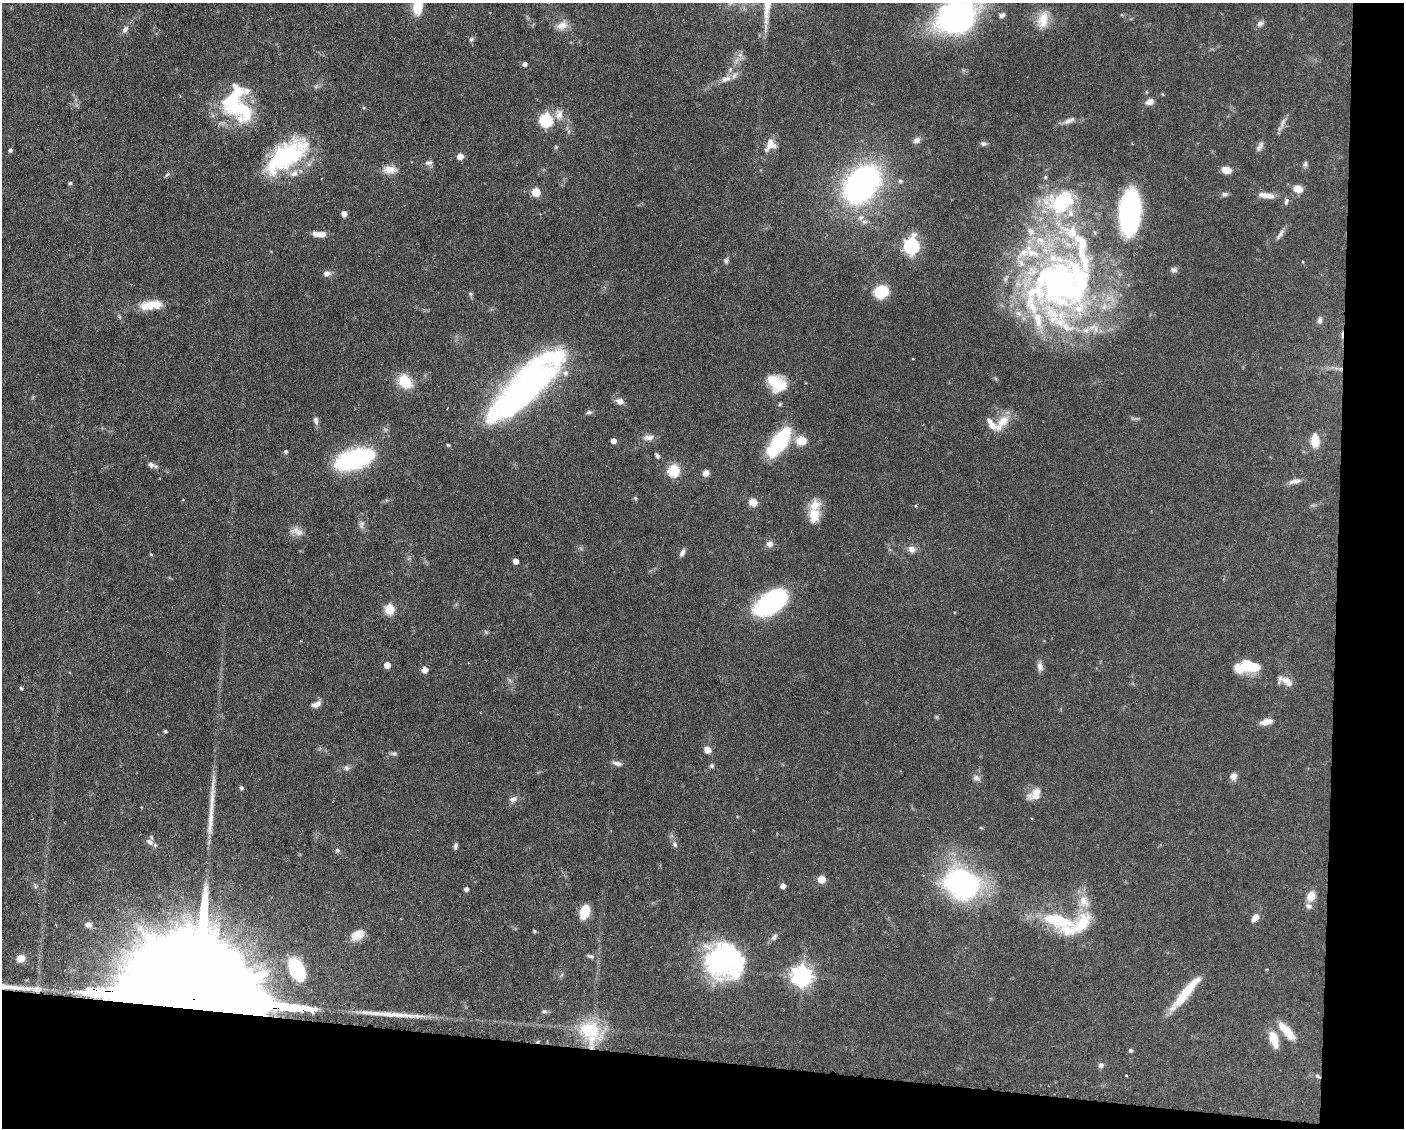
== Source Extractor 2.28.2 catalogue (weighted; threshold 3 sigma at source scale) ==
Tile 12 of 3 x 4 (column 3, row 4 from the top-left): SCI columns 2914-4315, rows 1-1126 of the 4529 x 4503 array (HDU 1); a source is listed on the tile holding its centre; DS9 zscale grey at full resolution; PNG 1406 x 1130 px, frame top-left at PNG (2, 3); no overlay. Shown black and unused: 11% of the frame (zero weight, under 3 of 6 exposures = <1% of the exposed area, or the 3 px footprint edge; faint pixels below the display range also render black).
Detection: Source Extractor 2.28.2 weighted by HDU 2 'WHT'; one run over the whole footprint, this tile lists its part. Background 0.0625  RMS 0.0034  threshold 0.0138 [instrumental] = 3 sigma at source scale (4.09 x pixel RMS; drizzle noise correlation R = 1.36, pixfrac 0.8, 0.05/0.05 arcsec/px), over >= 5 px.
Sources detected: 172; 2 too faint to see at this stretch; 5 inside a brighter object's white glare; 1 cosmic-ray / hot-pixel residue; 3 long thin detections or spike segments (spike, bleed or trail) — not listed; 20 inside a brighter listed object's ellipse — not listed separately; the other 141 listed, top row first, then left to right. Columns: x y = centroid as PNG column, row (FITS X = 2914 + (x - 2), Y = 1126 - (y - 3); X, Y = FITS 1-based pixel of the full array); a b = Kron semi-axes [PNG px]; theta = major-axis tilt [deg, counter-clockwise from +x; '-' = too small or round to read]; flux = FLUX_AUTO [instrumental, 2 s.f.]
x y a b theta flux
418 7 18 10 80 7.3
1002 15 8 5 15 1
956 17 39 28 24 80
1043 20 23 13 76 5.5
1260 24 9 7 32 1.2
562 26 16 11 27 3.1
125 29 10 7 49 1.3
471 39 7 5 44 0.63
525 64 5 4 - 1.2
734 75 10 6 53 1.4
724 79 8 8 - 1.5
1162 94 5 3 - 0.28
234 102 43 27 86 26
1150 102 10 7 17 2
559 115 14 11 82 2.9
546 120 6 6 - 38
1069 120 19 6 23 1.9
1283 122 18 6 68 1.6
917 140 10 7 28 1.3
983 143 7 6 - 0.83
770 145 15 12 63 3.6
556 147 6 5 - 0.45
1259 148 12 7 62 1.2
10 150 5 5 - 0.61
286 156 53 23 37 33
460 156 5 5 - 3.9
429 163 10 6 5 1.1
1305 164 8 5 79 0.76
390 170 20 10 1 3.2
1226 170 8 6 -9 3.9
900 181 6 5 - 0.7
70 183 5 5 - 0.46
862 184 32 23 49 99
1298 189 9 7 -13 3.8
536 192 6 5 - 8.6
1225 194 8 6 6 0.81
1268 195 19 8 -10 2.6
1286 201 10 5 73 0.83
1130 212 37 17 88 64
344 214 5 4 - 2.3
319 234 15 6 -2 2.8
1280 234 17 5 57 1.3
912 246 8 6 85 71
726 261 8 6 -73 0.83
1303 262 4 3 - 0.24
1174 270 8 7 - 0.87
326 273 10 7 11 1.4
1057 282 91 76 55 140
881 292 13 11 22 10
471 294 7 4 -70 0.51
151 305 28 11 7 6.4
1320 320 10 6 78 0.97
913 359 4 2 - 0.22
1340 369 7 4 19 0.7
405 382 15 11 -47 8.8
777 383 24 17 -34 9.9
526 388 69 22 41 140
620 401 10 7 -12 1.7
589 412 9 5 9 0.7
1133 419 9 4 -9 0.66
316 421 11 6 -75 1.2
989 421 8 6 -51 1.3
1003 421 30 11 52 5.4
648 438 16 7 0 2
613 441 4 4 - 2.2
801 441 13 10 5 5
1315 441 14 9 -87 5.1
779 442 30 13 56 27
448 445 5 4 - 0.38
286 452 5 5 - 0.66
657 456 6 4 -54 0.82
355 459 37 17 17 40
152 465 12 6 -24 1.3
674 471 6 6 - 29
706 473 7 7 - 1.7
1295 481 18 6 11 1.7
635 498 5 5 - 0.47
753 502 8 7 - 3.3
916 506 4 3 - 0.32
814 516 22 14 -88 5.9
361 524 12 7 79 1.4
297 531 19 10 -16 2.6
770 544 9 8 - 1.5
911 549 10 9 - 2
682 552 10 5 66 1.2
151 554 4 4 - 0.35
516 561 5 4 - 2.6
772 602 35 19 34 42
389 609 6 5 - 17
1248 664 32 10 24 7.9
387 665 5 5 - 3.7
1040 666 11 7 -82 1.6
425 670 5 5 - 2.7
1286 681 19 9 -22 2.9
21 688 4 4 - 0.41
316 704 12 6 24 1.9
1266 722 16 7 12 2.6
165 731 4 3 - 0.53
707 750 7 6 - 2.6
394 754 8 6 -15 0.73
617 763 13 5 -17 1.4
712 766 6 6 - 0.63
347 768 8 6 -51 0.92
1234 776 9 8 - 1.6
976 778 11 7 -16 1.3
241 788 5 5 - 0.7
1036 791 24 8 28 2.7
513 799 10 8 20 1.5
150 842 12 7 -37 1.5
675 844 10 6 -59 0.94
455 846 9 5 77 0.8
337 850 6 5 - 0.75
822 879 5 5 - 6.5
962 884 27 22 -24 83
783 886 5 4 - 2
466 889 4 4 - 1
1311 896 11 9 64 3.5
1084 901 21 14 -73 5.5
585 912 10 7 72 11
1255 917 10 6 51 2.2
1058 920 41 16 -15 19
88 925 9 7 -18 1.4
534 931 5 4 - 0.46
357 934 16 11 29 4.2
774 937 12 6 49 1.1
591 956 10 5 -19 0.89
21 959 9 8 - 2.4
721 959 45 37 -44 49
297 970 24 14 -64 17
802 976 8 7 - 180
1187 991 49 9 49 11
195 1000 123 19 -6 39000
544 1011 8 6 -20 0.7
591 1031 34 25 -39 16
1286 1031 27 9 -48 6.1
1274 1039 20 10 -73 5.5
538 1041 5 3 - 0.38
1131 1050 5 5 - 0.61
1101 1065 7 6 - 1
1126 1075 3 2 - 0.24
1317 1076 8 5 -41 0.67
Overlapping masked pixels (flux is a lower limit): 4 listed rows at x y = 1340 369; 195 1000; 538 1041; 1317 1076
Isophote crosses this tile's border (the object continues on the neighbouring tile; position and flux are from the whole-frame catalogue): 2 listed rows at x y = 418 7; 956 17